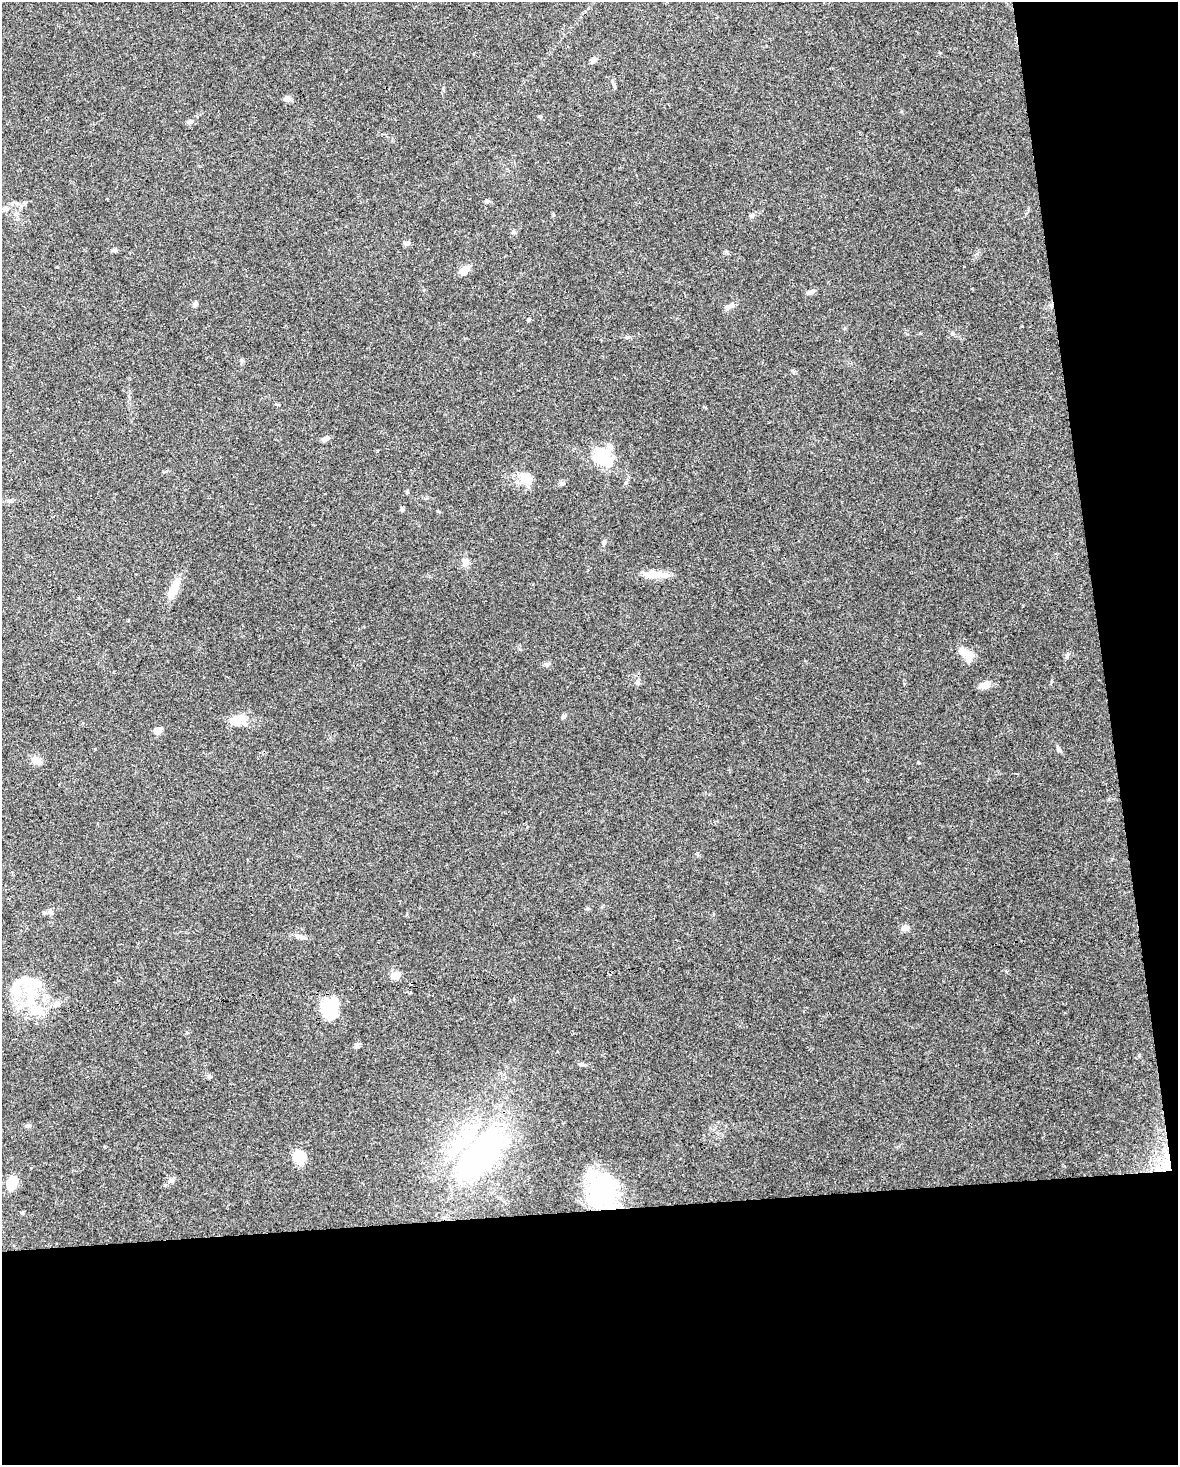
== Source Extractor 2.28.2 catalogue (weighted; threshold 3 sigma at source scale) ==
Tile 12 of 4 x 3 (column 4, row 3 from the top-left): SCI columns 3531-4706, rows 61-1523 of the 4706 x 4467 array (HDU 1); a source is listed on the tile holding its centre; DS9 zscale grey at full resolution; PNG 1180 x 1467 px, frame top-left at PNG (2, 2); no overlay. Shown black and unused: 23% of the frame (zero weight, under 3 of 4 exposures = <1% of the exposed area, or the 3 px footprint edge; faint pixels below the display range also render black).
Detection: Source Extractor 2.28.2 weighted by HDU 2 'WHT'; one run over the whole footprint, this tile lists its part. Background 0.0955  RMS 0.0055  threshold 0.025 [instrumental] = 3 sigma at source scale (4.5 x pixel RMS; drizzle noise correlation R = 1.50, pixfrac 1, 0.0396/0.0396 arcsec/px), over >= 5 px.
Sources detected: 62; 1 inside a brighter object's white glare — not listed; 8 inside a brighter listed object's ellipse — not listed separately; the other 53 listed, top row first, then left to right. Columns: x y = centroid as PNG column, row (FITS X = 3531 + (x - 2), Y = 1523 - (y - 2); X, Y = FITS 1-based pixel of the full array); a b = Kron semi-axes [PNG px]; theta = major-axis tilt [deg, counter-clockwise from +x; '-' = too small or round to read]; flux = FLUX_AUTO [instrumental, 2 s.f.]
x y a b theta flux
594 60 8 6 54 2.1
287 99 7 6 - 2.8
540 116 5 3 - 0.64
190 121 8 6 23 1.7
487 201 6 5 - 1.2
25 203 5 5 - 0.83
752 216 7 4 88 0.91
514 232 6 4 -88 0.84
407 243 9 5 -3 1.5
115 250 6 5 - 1.2
464 270 12 8 41 5.4
811 292 12 5 17 1.9
195 304 7 5 55 1.6
730 306 10 6 17 2.4
528 320 4 3 - 0.81
277 404 6 3 -19 0.62
326 439 10 5 27 1.9
603 455 22 17 -37 17
527 478 23 12 -38 7.7
402 509 5 5 - 1.1
604 543 6 4 71 0.86
466 562 10 8 81 3.1
654 574 29 9 -2 8.2
174 588 25 9 65 10
964 651 16 10 -16 5.2
1067 655 9 4 64 1.2
547 664 7 7 - 1.3
638 682 6 6 - 1.3
985 685 10 7 16 5.2
563 716 6 5 - 1.1
235 721 16 14 64 6.3
158 731 7 6 - 4.3
1059 750 8 5 -70 1.2
36 760 15 8 -27 4.4
588 909 6 4 19 0.81
44 912 6 5 - 0.81
51 912 9 5 -79 1.5
905 928 10 7 -2 2.8
302 937 7 6 - 1.5
396 976 11 9 39 4.1
32 990 24 17 79 17
329 1008 20 16 88 27
38 1012 26 9 3 9.8
357 1046 8 6 16 1.2
209 1076 6 5 - 1
28 1126 6 4 1 0.93
479 1154 71 33 50 130
299 1157 10 8 -65 18
1168 1168 13 7 69 4.6
172 1180 8 5 6 1.4
12 1184 14 10 72 11
603 1192 37 26 -89 56
22 1213 5 4 - 0.65
Overlapping masked pixels (flux is a lower limit): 2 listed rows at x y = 1168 1168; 603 1192
Unlisted compact peaks at least as high as the median listed source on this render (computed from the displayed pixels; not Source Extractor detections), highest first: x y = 918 762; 562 484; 627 337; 697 853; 614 86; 952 334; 581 1064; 377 451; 1051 682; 553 215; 438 511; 407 492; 95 749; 1022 326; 1139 1056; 793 372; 940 53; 726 252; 1006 972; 241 360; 443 88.